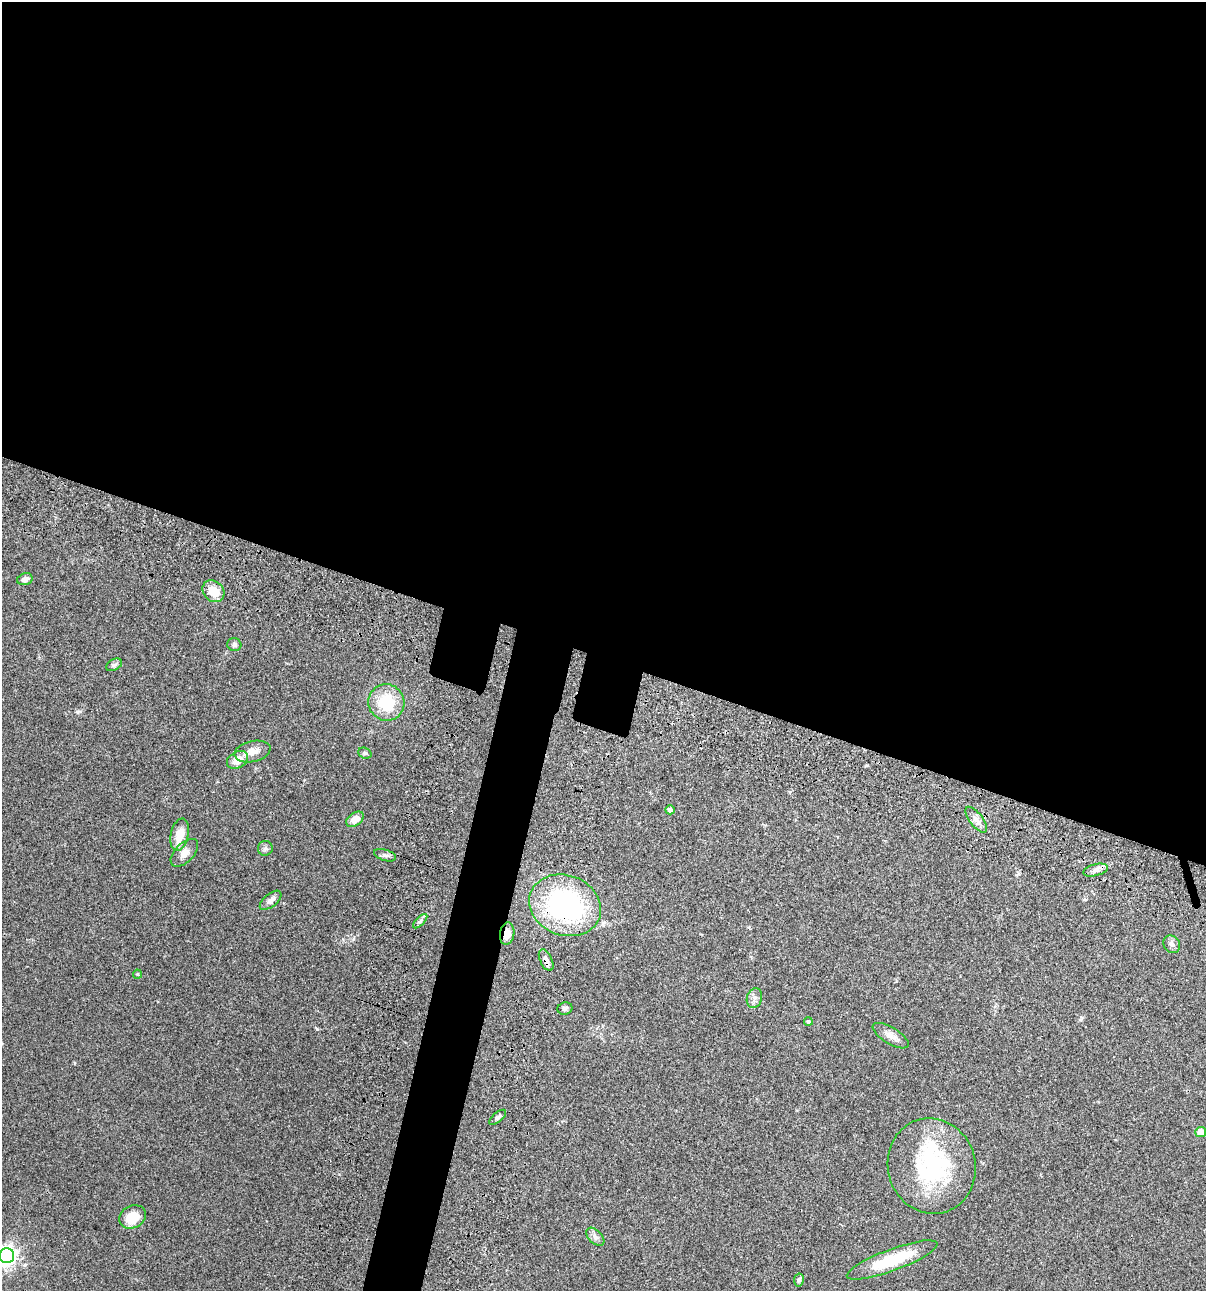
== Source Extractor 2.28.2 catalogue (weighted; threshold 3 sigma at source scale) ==
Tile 3 of 4 x 4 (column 3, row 1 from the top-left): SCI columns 2641-3844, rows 3986-5274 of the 5406 x 5391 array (HDU 1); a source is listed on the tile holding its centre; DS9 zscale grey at full resolution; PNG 1208 x 1293 px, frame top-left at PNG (2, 2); each listed source drawn as its Kron ellipse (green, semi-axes under 4 px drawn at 4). Shown black and unused: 54% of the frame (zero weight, under 3 of 4 exposures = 9% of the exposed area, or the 3 px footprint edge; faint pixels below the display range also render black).
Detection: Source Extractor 2.28.2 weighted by HDU 2 'WHT'; one run over the whole footprint, this tile lists its part. Background 0.0472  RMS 0.0053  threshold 0.0239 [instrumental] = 3 sigma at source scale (4.5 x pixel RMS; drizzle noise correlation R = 1.50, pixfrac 1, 0.05/0.05 arcsec/px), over >= 5 px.
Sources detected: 36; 1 inside a brighter listed object's ellipse — not listed separately; the other 35 listed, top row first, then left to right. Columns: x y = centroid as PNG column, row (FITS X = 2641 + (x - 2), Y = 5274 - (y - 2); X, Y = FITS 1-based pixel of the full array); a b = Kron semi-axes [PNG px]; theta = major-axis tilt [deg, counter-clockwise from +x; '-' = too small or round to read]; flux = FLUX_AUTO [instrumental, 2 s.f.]
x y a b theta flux
25 579 8 6 15 2.6
213 591 12 9 -44 9
234 645 7 6 - 1.5
114 665 8 5 29 1.2
386 702 18 18 - 19
252 751 18 10 13 4.6
365 753 7 5 -20 0.82
237 760 11 8 30 6.9
670 810 5 4 - 1.7
355 819 10 6 35 4.6
976 820 15 6 -53 3
180 835 16 9 77 8.5
265 848 7 7 - 1.3
184 853 17 9 45 4
385 855 11 5 -17 1.6
1096 870 13 6 13 2.3
271 900 13 6 40 2.8
565 905 37 30 -20 98
420 921 9 3 45 1.1
507 934 11 7 83 4.4
1172 944 9 7 -53 1.8
546 960 11 6 -64 2.6
137 974 4 4 - 0.52
754 998 10 7 74 2.1
565 1008 7 6 - 1.4
808 1021 4 4 - 0.73
891 1036 21 8 -31 3.9
498 1117 10 4 40 1.3
1201 1132 5 5 - 4.9
932 1166 48 44 -75 59
132 1217 14 11 27 10
595 1237 11 6 -45 2
7 1256 7 7 - 250
892 1260 48 10 20 25
799 1280 6 5 - 1.2
Overlapping masked pixels (flux is a lower limit): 3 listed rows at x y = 565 905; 507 934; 546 960
Isophote crosses this tile's border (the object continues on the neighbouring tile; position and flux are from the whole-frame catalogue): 1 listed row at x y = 7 1256
Unlisted compact peaks at least as high as the median listed source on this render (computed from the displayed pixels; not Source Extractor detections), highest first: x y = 317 1029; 78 712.